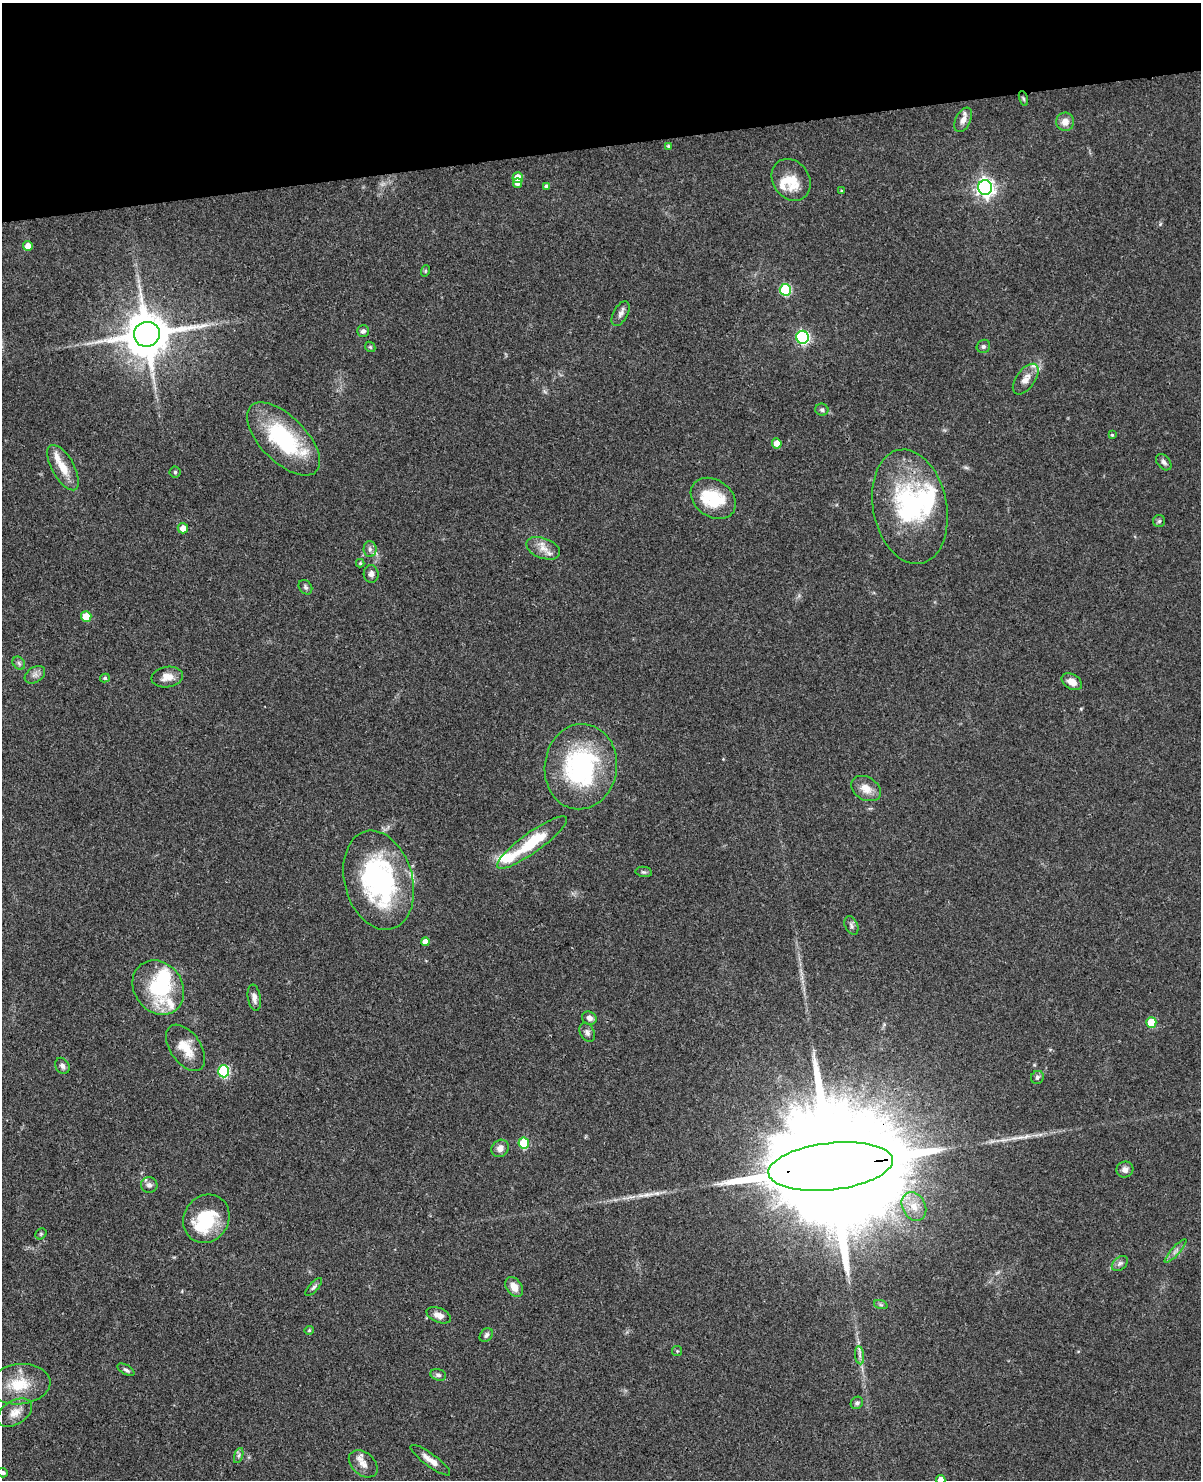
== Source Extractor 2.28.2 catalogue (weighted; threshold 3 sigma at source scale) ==
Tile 3 of 4 x 3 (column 3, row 1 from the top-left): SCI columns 2447-3645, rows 3216-4693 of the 4892 x 4840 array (HDU 1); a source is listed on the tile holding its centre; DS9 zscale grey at full resolution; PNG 1203 x 1482 px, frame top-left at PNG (2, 3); each listed source drawn as its Kron ellipse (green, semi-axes under 4 px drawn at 4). Shown black and unused: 10% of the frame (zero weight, under 3 of 4 exposures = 5% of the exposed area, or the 3 px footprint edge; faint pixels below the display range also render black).
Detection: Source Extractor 2.28.2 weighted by HDU 2 'WHT'; one run over the whole footprint, this tile lists its part. Background 0.0858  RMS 0.0058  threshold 0.0261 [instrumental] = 3 sigma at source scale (4.5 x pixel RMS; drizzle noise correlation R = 1.50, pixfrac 1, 0.05/0.05 arcsec/px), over >= 5 px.
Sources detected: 98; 4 inside a brighter object's white glare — neither listed nor drawn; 8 inside a brighter listed object's ellipse — not listed separately; the other 86 listed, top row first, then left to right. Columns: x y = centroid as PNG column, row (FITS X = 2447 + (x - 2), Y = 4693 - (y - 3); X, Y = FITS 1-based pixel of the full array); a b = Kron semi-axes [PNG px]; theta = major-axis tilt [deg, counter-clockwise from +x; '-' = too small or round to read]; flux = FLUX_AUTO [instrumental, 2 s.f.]
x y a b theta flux
1023 99 8 3 -71 0.85
963 120 13 7 64 3.6
1065 122 9 9 - 5
668 146 3 3 - 0.84
518 178 5 5 - 12
791 180 22 18 -54 14
518 183 5 4 - 2.7
547 186 4 3 - 1.8
985 188 7 7 - 270
841 191 4 3 - 0.59
28 246 5 4 - 6
425 271 6 3 72 0.63
785 290 6 5 - 45
621 314 14 7 61 2.8
363 331 6 5 - 1.6
147 334 13 12 - 2700
802 337 6 6 - 110
983 346 7 6 - 1.4
370 347 6 4 -45 0.78
1026 379 18 9 54 5.6
822 410 6 6 - 1.5
1112 435 3 3 - 0.67
283 439 46 23 -45 57
777 443 5 4 - 5.8
1164 462 9 6 -50 2
63 468 25 11 -60 10
175 472 5 5 - 0.94
713 498 24 18 -35 25
910 507 58 37 -79 79
1159 521 6 6 - 1.2
183 528 5 5 - 5.1
543 548 18 10 -20 6.2
370 549 8 6 -89 2
360 563 4 4 - 0.76
371 574 9 7 -84 2.2
305 587 8 6 -52 1.4
86 617 5 5 - 15
19 663 7 5 -46 1.4
35 675 11 7 33 2.7
167 677 16 10 8 5.8
105 678 5 4 - 1.2
1072 682 11 7 -30 4.3
581 767 43 36 82 84
866 789 16 11 -31 6.9
532 842 42 10 36 27
644 872 8 5 -10 1.1
379 880 50 34 -75 100
851 925 10 6 -63 1.7
425 942 4 4 - 3.9
158 988 29 24 -53 45
254 998 13 6 -80 3.3
589 1018 7 6 - 2.8
1151 1022 5 5 - 16
587 1032 10 7 -61 2.2
186 1048 26 15 -55 12
62 1066 8 6 -58 2
224 1071 6 5 - 54
1037 1077 7 6 - 1.4
524 1143 5 5 - 24
500 1148 9 8 - 3.7
831 1166 62 23 6 42000
1125 1169 8 8 - 2.9
149 1185 8 8 - 2.4
914 1206 15 11 -62 8.7
206 1219 25 22 57 29
41 1234 6 5 - 0.84
1175 1251 15 3 48 2.2
1120 1263 9 6 39 1.8
314 1287 11 4 48 1.5
514 1287 11 7 -53 6.2
881 1305 7 4 -19 1.1
439 1315 13 7 -22 4.7
309 1330 4 4 - 0.6
486 1335 7 5 49 1.6
677 1351 5 5 - 0.69
860 1355 9 4 -82 1.9
126 1370 9 4 -29 1.4
438 1375 8 5 -18 1.7
19 1384 31 20 6 20
857 1403 6 5 - 1.4
15 1413 19 11 32 6.4
239 1455 8 3 71 1.2
430 1460 24 6 -36 5.4
363 1464 16 11 -40 5.3
3 1473 5 4 - 1.2
941 1480 5 4 - 5.3
Overlapping masked pixels (flux is a lower limit): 2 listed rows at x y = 147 334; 831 1166
Isophote crosses this tile's border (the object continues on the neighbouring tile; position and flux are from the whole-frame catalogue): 2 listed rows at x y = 3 1473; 941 1480